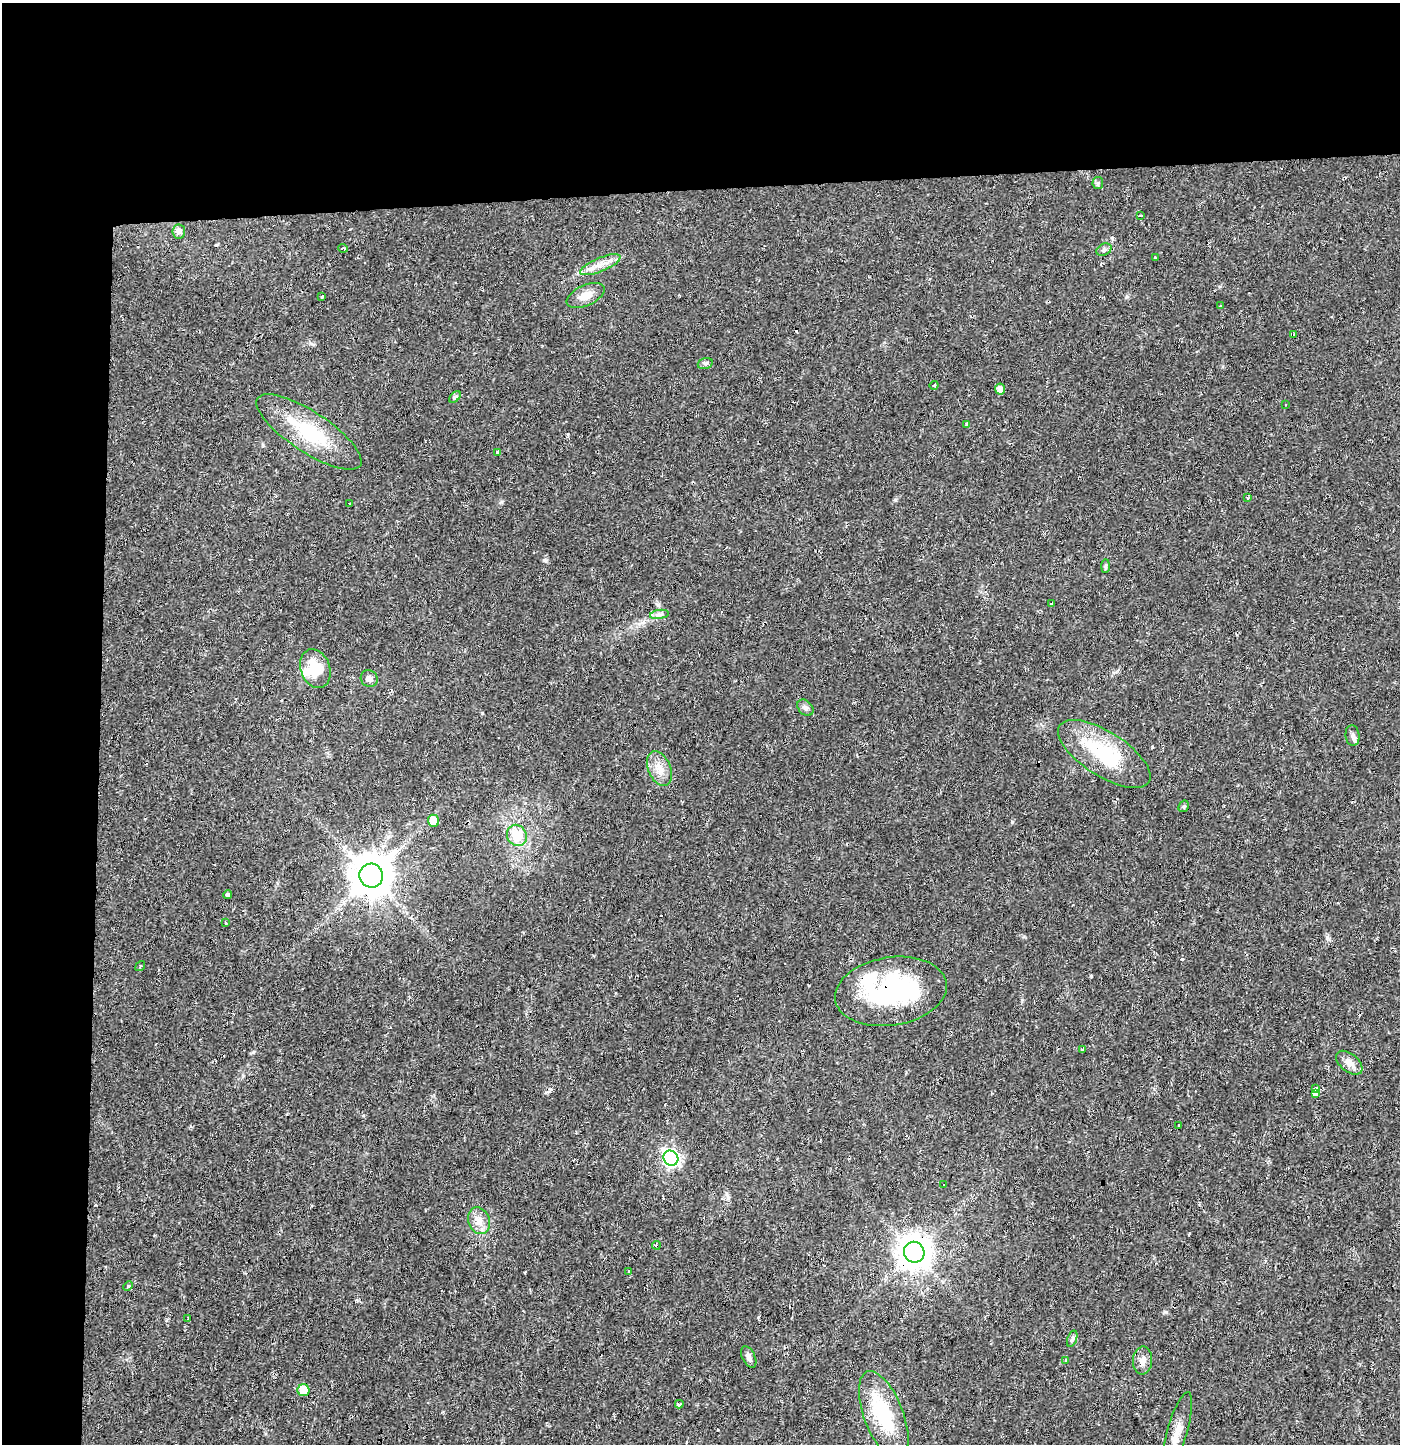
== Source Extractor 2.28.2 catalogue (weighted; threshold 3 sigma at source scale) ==
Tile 1 of 3 x 3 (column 1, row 1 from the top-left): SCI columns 1-1398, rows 2950-4391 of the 4199 x 4455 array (HDU 1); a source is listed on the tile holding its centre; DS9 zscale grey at full resolution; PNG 1402 x 1446 px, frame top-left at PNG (2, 3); each listed source drawn as its Kron ellipse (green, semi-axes under 4 px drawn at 4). Shown black and unused: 19% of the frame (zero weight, under 2 of 3 exposures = <1% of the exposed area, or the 3 px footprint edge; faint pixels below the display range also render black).
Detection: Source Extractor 2.28.2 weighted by HDU 2 'WHT'; one run over the whole footprint, this tile lists its part. Background 0.016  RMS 0.003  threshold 0.0134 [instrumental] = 3 sigma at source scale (4.5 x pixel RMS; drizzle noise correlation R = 1.50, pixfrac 1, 0.0396/0.0396 arcsec/px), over >= 5 px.
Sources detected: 81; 2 inside a brighter object's white glare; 20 cosmic-ray / hot-pixel residue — neither listed nor drawn; the other 59 listed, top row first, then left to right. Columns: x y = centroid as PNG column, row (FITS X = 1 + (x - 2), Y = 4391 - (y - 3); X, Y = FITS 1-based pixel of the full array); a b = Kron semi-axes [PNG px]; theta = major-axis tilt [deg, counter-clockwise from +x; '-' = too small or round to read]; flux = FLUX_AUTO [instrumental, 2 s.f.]
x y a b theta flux
1098 183 6 5 - 0.51
1140 216 4 2 - 0.46
179 232 7 6 - 1.5
343 248 5 3 - 0.67
1104 250 8 5 29 0.78
1155 258 4 2 - 0.33
600 265 21 7 22 2.9
586 296 20 10 24 3.5
322 297 3 3 - 1.3
1220 305 3 3 - 2.2
1293 334 3 3 - 1
705 364 8 5 16 0.66
934 385 4 3 - 0.35
1000 389 5 5 - 1.9
455 397 7 4 45 0.49
1286 404 3 3 - 0.67
967 424 4 3 - 0.8
309 432 61 20 -33 20
498 452 4 3 - 3
1248 498 3 3 - 3.4
350 503 3 2 - 0.33
1105 566 7 4 89 0.46
1051 604 3 2 - 0.21
659 614 9 4 9 0.9
315 669 20 14 -70 9.1
369 679 9 8 - 1.4
805 708 9 6 -45 0.99
1353 736 10 7 -83 1.1
1104 754 53 22 -33 22
659 769 18 11 -66 3.5
1184 806 6 5 - 0.53
433 821 6 5 - 4.5
517 835 11 9 -59 8.2
371 876 12 11 - 950
228 895 4 3 - 1.1
226 923 3 3 - 0.64
140 966 6 3 53 0.27
891 991 56 34 9 41
1083 1049 3 3 - 1.6
1349 1063 15 9 -39 2.6
1315 1089 4 3 - 180
1315 1093 3 3 - 88
1178 1125 3 3 - 2
671 1158 8 7 - 79
944 1185 3 2 - 0.28
479 1221 14 10 -69 2.8
656 1245 4 3 - 0.43
914 1252 11 10 - 530
629 1271 3 3 - 4
128 1286 5 3 - 0.36
188 1319 3 3 - 0.44
1072 1339 8 4 71 0.62
749 1357 11 6 -64 1.2
1143 1360 14 9 88 2
1065 1361 4 3 - 0.43
304 1390 6 6 - 6.1
679 1404 4 3 - 19
884 1415 46 19 -69 20
1177 1432 42 10 74 5.5
Overlapping masked pixels (flux is a lower limit): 3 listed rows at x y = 371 876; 891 991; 914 1252
Isophote crosses this tile's border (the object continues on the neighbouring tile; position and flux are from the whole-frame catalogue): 1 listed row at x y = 1177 1432
Unlisted compact peaks at least as high as the median listed source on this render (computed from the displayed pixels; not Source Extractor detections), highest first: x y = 1091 976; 546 561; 895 500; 1012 822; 253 1052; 1166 1312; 1327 937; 1022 1000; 501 502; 1126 297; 350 229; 363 1116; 287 1114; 1113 673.